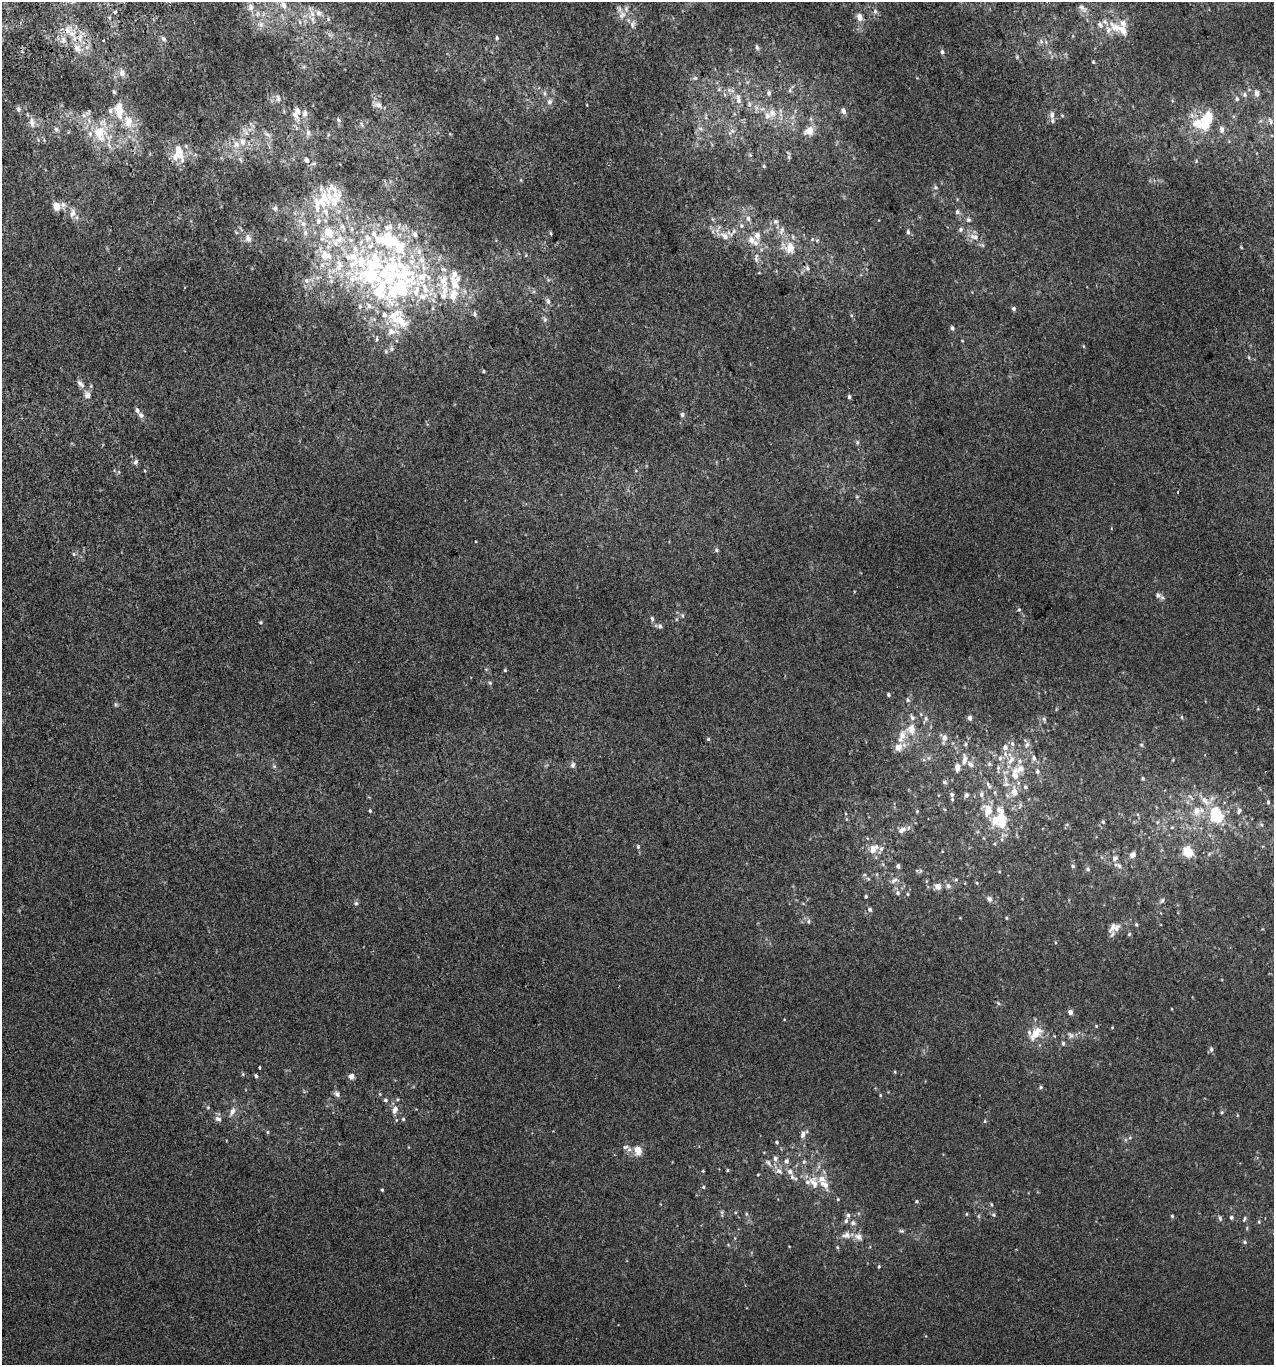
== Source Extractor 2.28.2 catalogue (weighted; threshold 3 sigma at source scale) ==
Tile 11 of 4 x 4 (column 3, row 3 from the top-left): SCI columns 2630-3901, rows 1407-2769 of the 5313 x 5536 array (HDU 1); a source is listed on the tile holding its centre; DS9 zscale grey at full resolution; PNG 1276 x 1367 px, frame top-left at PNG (2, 2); no overlay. Shown black and unused: <1% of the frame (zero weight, under 2 of 3 exposures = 2% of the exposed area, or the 3 px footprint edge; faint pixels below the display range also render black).
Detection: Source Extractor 2.28.2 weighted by HDU 2 'WHT'; one run over the whole footprint, this tile lists its part. Background 0.00305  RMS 0.0074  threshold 0.0333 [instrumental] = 3 sigma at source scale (4.5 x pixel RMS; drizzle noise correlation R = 1.50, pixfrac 1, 0.0396/0.0396 arcsec/px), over >= 5 px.
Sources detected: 356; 2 too faint to see at this stretch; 3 inside a brighter object's white glare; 1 cosmic-ray / hot-pixel residue — not listed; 77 inside a brighter listed object's ellipse — not listed separately; the other 273 listed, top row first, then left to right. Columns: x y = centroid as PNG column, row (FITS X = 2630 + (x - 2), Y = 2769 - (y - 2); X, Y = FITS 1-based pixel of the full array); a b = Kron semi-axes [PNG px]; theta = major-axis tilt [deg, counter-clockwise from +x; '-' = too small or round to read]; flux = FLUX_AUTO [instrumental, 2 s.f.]
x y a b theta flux
284 5 11 7 -66 4.9
250 7 11 7 -80 3.9
1082 8 15 6 -36 3.5
115 11 3 3 - 2.4
875 11 7 5 70 1.6
319 13 10 9 - 5.3
622 15 13 10 67 5.4
859 17 9 6 -76 4.3
261 24 8 8 - 3.4
632 25 11 7 87 2.8
1116 27 24 11 -36 11
67 30 10 9 - 6.3
80 38 11 4 -90 3.4
497 38 7 5 -89 1.3
164 39 7 5 -56 1.7
64 40 7 5 -49 2.3
1041 41 7 6 - 2.2
77 48 10 8 -50 5.2
757 48 7 5 -74 1.5
942 52 6 4 -87 1.5
1093 62 4 3 - 0.77
122 73 9 7 -67 3.8
695 78 7 5 1 1.3
729 90 11 5 -22 2.9
790 90 7 5 89 1.7
114 92 5 4 - 1
544 93 7 4 -90 1.5
769 93 7 6 - 2.1
1257 93 7 6 - 2.8
1245 94 6 6 - 1.7
278 98 9 6 -76 2.1
738 99 16 7 -81 5.2
1237 99 6 5 - 1.5
550 102 9 7 75 2.8
749 104 8 6 88 2.3
378 105 13 7 -15 4.2
119 106 13 10 37 6.5
18 109 7 6 - 1.8
843 111 8 6 -62 2.7
772 113 13 10 -89 7.3
295 114 15 8 -62 4.8
305 114 9 7 85 3.1
84 115 8 6 -23 2.8
1052 115 10 7 -85 3.1
1062 115 5 3 - 0.77
811 119 6 4 -72 1.2
338 120 7 5 -69 1.4
1270 121 10 5 -68 1.8
32 122 14 7 -83 4.2
128 122 18 12 85 13
362 124 8 3 -71 1.3
1201 125 28 14 -19 22
700 128 7 4 -19 1.4
56 129 7 6 - 1.8
731 131 12 6 36 2.6
809 131 12 10 26 7.9
100 133 19 15 -72 22
308 133 9 6 -72 2.5
267 134 12 4 -36 2.3
236 144 11 9 66 6.3
750 155 6 3 -19 0.8
176 157 24 15 -12 14
789 157 7 4 -72 1.2
307 160 8 6 -40 2.6
764 166 5 4 - 0.74
935 187 7 6 - 1.7
335 194 30 16 -67 16
317 203 15 8 -69 7.3
56 206 10 8 -63 6
275 208 7 6 - 1.8
957 212 7 6 - 2.1
72 213 13 7 70 3.9
748 219 7 6 - 2.4
968 220 7 7 - 1.8
318 221 8 7 - 3.1
775 221 7 6 - 2.1
303 224 7 6 - 2.4
741 226 7 7 - 2
961 229 7 6 - 1.8
782 230 12 7 67 3.3
734 231 7 6 - 2.2
329 232 15 11 -63 13
908 232 7 4 -81 1.5
305 233 8 7 - 2.4
551 233 6 3 -81 0.83
724 236 13 8 -40 6.1
757 236 7 6 - 4.4
974 237 15 9 -11 6
248 238 10 8 -71 4.1
812 239 5 5 - 1.3
751 240 9 7 -58 5.1
1241 247 4 3 - 0.57
789 248 18 13 -26 13
324 255 16 10 78 11
526 255 5 3 - 0.65
756 258 15 5 90 3.1
339 265 20 9 -89 11
807 268 7 6 - 1.9
403 275 63 47 -45 150
458 279 10 6 67 2.7
306 281 8 6 -21 2.4
548 301 8 6 -71 2.5
1013 309 5 5 - 1.8
475 314 7 6 - 1.9
545 319 7 5 -90 1.7
952 328 5 4 - 1.8
391 331 11 10 - 5.4
377 339 5 4 - 1.1
962 341 4 3 - 0.51
1083 346 5 3 - 0.67
391 349 6 6 - 1.6
386 352 5 3 - 0.83
1249 357 6 4 -71 0.95
483 371 4 3 - 0.86
81 384 13 7 -44 3.5
87 395 12 10 -87 4.4
849 397 5 5 - 1.4
682 414 6 5 - 1.6
141 415 9 6 -42 2.7
857 442 7 5 89 1.4
136 462 7 6 - 2
114 470 6 3 -73 0.82
145 471 4 3 - 0.56
857 497 6 4 1 0.81
475 542 3 3 - 1.3
716 550 6 5 - 1.2
74 554 5 5 - 1.1
1158 595 9 8 - 2.7
1019 609 5 5 - 1.1
652 619 7 5 -87 1.4
260 622 5 5 - 1
660 626 6 6 - 1.9
505 670 4 4 - 0.77
490 683 5 5 - 1
888 695 5 4 - 1.4
908 700 7 5 -43 1.5
115 704 6 4 -71 0.98
1182 717 6 4 -89 0.77
912 718 7 6 - 2.6
970 718 4 4 - 3
925 719 12 5 67 2.2
1044 719 6 6 - 1.5
902 736 22 9 68 10
944 738 8 7 - 5
708 739 5 4 - 0.86
966 744 5 5 - 1.3
1012 744 7 5 -69 1.9
1027 744 8 6 58 2.3
1141 745 5 4 - 0.97
1005 747 9 8 - 4.3
1000 758 7 6 - 2.3
1034 758 8 6 -69 2.4
964 760 15 6 83 4.3
1011 760 17 8 63 8.3
970 764 11 6 -45 2.9
989 764 6 5 - 1.3
573 765 8 6 74 2.1
274 766 6 4 -72 1.1
957 767 7 5 89 5.7
998 769 13 4 87 2.2
1021 769 13 11 13 7.9
1037 771 6 5 - 1.6
1143 778 4 4 - 0.95
944 782 6 4 -29 1.2
1006 784 8 6 -16 2.8
988 785 11 5 -57 2.1
1025 787 5 5 - 1.4
1014 792 7 6 - 7.4
981 794 7 6 - 2.3
952 795 6 5 - 1.5
966 795 6 5 - 1.9
1268 802 7 4 -82 1.4
370 811 4 4 - 0.79
917 811 5 3 - 0.67
1197 811 13 11 84 7.9
1239 811 8 6 53 2.1
1216 815 19 13 -70 29
995 820 15 13 -70 12
1103 822 5 4 - 0.96
1261 824 6 4 -20 1
1172 827 5 3 - 0.67
902 830 11 7 26 4.4
1002 839 6 5 - 1.2
638 847 6 4 -76 1.3
873 849 15 10 45 8
1188 852 7 6 - 21
1133 855 8 6 50 3.4
1115 858 10 8 46 3.3
898 866 5 4 - 2.1
1073 866 5 4 - 1.2
1119 866 10 6 -46 2.5
1088 869 6 5 - 1.4
917 871 6 4 0 1.1
868 879 6 5 - 1.2
894 880 11 7 27 3.2
977 883 4 4 - 0.76
938 886 7 7 - 4.7
948 886 8 6 -56 2.1
898 893 8 6 -55 2.3
907 894 5 4 - 0.82
866 896 4 4 - 1
989 899 7 6 - 2.6
1162 901 7 5 52 1.6
356 903 6 6 - 1.5
870 909 6 5 - 1.9
1006 918 5 3 - 0.7
808 921 7 5 -85 1.5
1136 925 5 4 - 0.98
1116 928 14 12 26 6.1
1129 934 5 4 - 0.87
1055 942 4 3 - 0.57
998 1003 6 4 -46 1
1070 1012 4 4 - 3.9
1096 1026 4 4 - 0.72
1112 1027 4 3 - 0.57
1035 1033 23 13 74 11
1071 1035 10 7 -54 2.6
1063 1043 6 4 -89 1.3
1211 1049 7 6 - 1.8
260 1068 4 3 - 2.6
243 1074 5 4 - 0.86
256 1076 5 4 - 1.2
351 1076 5 5 - 5.1
1041 1087 5 4 - 1.2
337 1094 9 6 -40 2.5
380 1094 6 3 -71 0.72
880 1095 4 3 - 0.61
385 1100 6 5 - 1.5
395 1109 10 7 71 4.8
232 1111 11 6 66 3.8
1222 1112 5 4 - 0.92
1237 1115 5 3 - 0.57
218 1119 10 6 -18 2.8
403 1119 5 5 - 0.93
985 1121 5 3 - 0.77
267 1132 5 3 - 0.78
803 1134 11 6 49 3.5
1130 1138 5 5 - 1
777 1142 4 4 - 1
625 1147 10 6 14 2.6
638 1150 10 8 -83 8.8
775 1159 7 6 - 2.6
786 1161 7 6 - 2.6
804 1162 6 5 - 1.4
768 1163 10 6 -46 3
728 1170 4 3 - 0.76
703 1171 4 4 - 0.67
779 1171 11 7 -39 3.6
790 1172 9 7 -50 3.3
758 1175 4 3 - 0.56
814 1183 20 11 -64 8.8
703 1187 5 4 - 0.97
382 1190 4 3 - 0.91
838 1199 4 3 - 0.68
917 1201 5 5 - 1
991 1204 5 3 - 0.7
722 1212 7 4 -90 1.2
746 1214 5 5 - 0.98
966 1214 5 3 - 0.62
848 1215 6 5 - 2
994 1215 5 5 - 1.2
1172 1216 5 4 - 1
1231 1217 5 5 - 1.3
1220 1218 9 4 -72 1.5
1244 1219 8 4 65 1.3
1259 1222 5 4 - 0.91
853 1223 8 7 - 2.2
902 1231 7 5 -2 1.2
846 1235 13 9 16 4.8
858 1237 12 8 -20 4.8
1245 1242 6 4 -18 1.2
837 1247 5 4 - 0.77
879 1266 5 4 - 0.93
Overlapping masked pixels (flux is a lower limit): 1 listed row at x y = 67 30